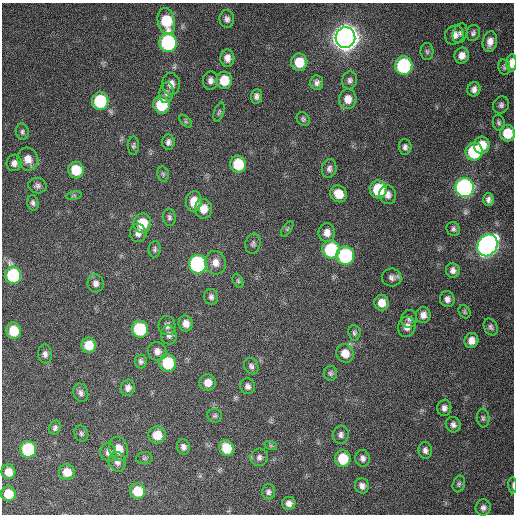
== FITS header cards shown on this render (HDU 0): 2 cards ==
NAXIS1  =                  512 / Axis length
NAXIS2  =                  512 / Axis length

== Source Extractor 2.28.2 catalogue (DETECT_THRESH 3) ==
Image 512 x 512 px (HDU 0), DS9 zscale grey, 1 PNG px = 1 image px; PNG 516 x 516 px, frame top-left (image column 1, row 512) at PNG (2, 3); each listed source drawn as its Kron ellipse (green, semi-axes under 4 px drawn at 4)
Background 113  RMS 11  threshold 32.7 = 3 sigma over >= 5 px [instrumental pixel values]
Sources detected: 129; all 129 listed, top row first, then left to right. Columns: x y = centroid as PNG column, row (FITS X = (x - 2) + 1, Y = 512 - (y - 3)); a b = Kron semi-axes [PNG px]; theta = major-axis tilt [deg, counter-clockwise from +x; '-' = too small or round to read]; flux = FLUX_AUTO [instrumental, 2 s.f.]
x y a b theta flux
227 19 9 7 -86 3.1e+03
166 21 13 8 -77 3.1e+04
460 33 10 7 70 2.7e+03
473 33 8 6 72 2.1e+03
454 35 10 9 - 5.1e+03
345 38 10 10 - 1.2e+06
490 42 10 7 78 5.6e+03
168 43 9 8 - 9.8e+04
427 52 8 6 -87 1.7e+03
462 55 8 7 - 4.9e+03
227 58 8 7 - 4.7e+03
299 62 8 8 - 1.6e+04
512 63 9 5 88 8.1e+03
404 66 9 8 - 9.2e+04
504 67 8 6 -79 1.7e+03
210 80 9 7 82 3.2e+03
224 80 8 8 - 1.6e+04
350 80 9 7 76 2.6e+03
317 83 7 6 - 2.9e+03
171 84 11 9 -88 5.0e+03
474 89 7 6 - 3.3e+03
166 93 10 7 82 2.9e+03
256 96 7 5 84 2.6e+03
348 99 10 8 87 7.8e+03
100 101 9 8 - 5.0e+04
161 105 9 8 - 3.1e+04
501 105 9 7 63 2.4e+03
219 112 10 5 71 1.5e+03
303 119 7 6 - 1.6e+03
186 121 7 4 -44 1.3e+03
499 123 8 6 -79 1.7e+03
22 132 8 6 -79 2.0e+03
508 133 8 7 - 1.7e+04
168 142 7 6 - 2.6e+03
482 145 8 8 - 1.2e+04
133 146 9 5 -89 1.7e+03
405 147 8 6 -86 2.4e+03
474 152 9 8 - 5.6e+04
28 159 11 10 - 7.4e+03
14 163 8 7 - 3.6e+03
238 164 8 8 - 2.6e+04
329 168 9 7 80 2.9e+03
76 170 8 8 - 2.0e+04
163 174 7 5 -77 1.5e+03
37 186 9 8 - 2.6e+03
465 188 9 9 - 2.5e+05
378 189 9 8 - 3.1e+04
339 194 9 7 -50 1.1e+04
388 195 9 8 - 4.4e+03
74 196 8 4 9 1.2e+03
488 200 6 5 - 2.7e+03
194 201 10 8 83 9.9e+03
33 203 8 5 -76 2.2e+03
203 209 10 8 88 8.2e+03
169 217 9 6 -84 2.0e+03
142 223 10 9 - 1.9e+04
287 229 9 4 55 1.3e+03
453 229 7 6 - 1.9e+03
138 233 9 8 - 4.6e+03
327 233 9 8 - 5.3e+03
253 244 10 7 75 2.1e+03
487 245 11 9 58 4.3e+05
155 249 8 6 81 1.7e+03
331 250 9 8 - 5.6e+04
345 256 9 9 - 9.0e+04
215 263 12 10 -75 6.5e+03
198 264 9 8 - 1.3e+05
453 270 7 7 - 3.2e+03
13 275 9 8 - 5.2e+04
392 277 10 9 - 3.3e+03
238 281 7 4 -65 1.3e+03
95 283 9 8 - 3.5e+03
211 297 8 7 - 2.5e+03
447 299 8 7 - 3.5e+03
382 303 8 7 - 8.1e+03
465 312 7 5 -56 1.3e+03
423 315 8 7 - 4.4e+03
409 319 9 8 - 2.5e+03
186 323 8 7 - 5.3e+03
167 325 9 8 - 3.4e+03
407 327 10 8 75 5.2e+03
491 327 9 6 -63 2.2e+03
140 329 8 8 - 4.8e+04
14 331 8 7 - 1.9e+04
354 333 8 6 -84 1.8e+03
169 335 9 7 -81 3.5e+03
471 341 8 7 - 5.6e+03
89 345 8 7 - 1.4e+04
157 351 9 9 - 4.4e+03
345 353 9 8 - 9.1e+03
45 354 9 7 -87 3.1e+03
141 361 7 6 - 2.0e+03
168 363 9 8 - 3.3e+04
251 366 8 7 - 2.4e+03
330 373 7 6 - 1.8e+03
208 383 8 8 - 7.1e+03
248 386 8 7 - 2.6e+03
128 388 8 7 - 3.6e+03
81 393 9 7 -69 2.8e+03
444 408 8 7 - 3.1e+03
215 416 7 6 - 1.6e+03
483 418 9 6 -85 2.1e+03
453 425 8 7 - 3.0e+03
55 428 7 5 68 2.1e+03
81 433 8 6 -64 1.9e+03
157 435 9 8 - 1.3e+04
341 435 9 8 - 2.9e+03
271 446 6 4 -19 1.0e+03
183 447 7 6 - 3.1e+03
226 448 8 7 - 1.7e+04
28 449 8 8 - 5.8e+04
119 449 12 9 -74 9.2e+03
425 450 8 6 -86 2.8e+03
108 452 9 8 - 4.0e+03
259 457 9 8 - 3.0e+03
144 458 8 6 1 1.5e+03
363 458 8 7 - 3.0e+03
343 459 8 8 - 2.3e+04
117 462 10 8 -70 3.8e+03
9 472 7 7 - 8.2e+03
67 472 8 8 - 9.7e+03
459 484 8 6 71 1.7e+03
513 485 8 3 -87 1.1e+03
362 486 8 7 - 3.4e+03
137 491 8 7 - 2.0e+04
269 492 7 6 - 2.4e+03
8 494 7 7 - 1.3e+04
289 503 7 6 - 3.9e+03
483 508 8 7 - 2.7e+03
At the frame edge (FLAGS 8, measured only in part): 3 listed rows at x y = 512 63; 508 133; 513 485